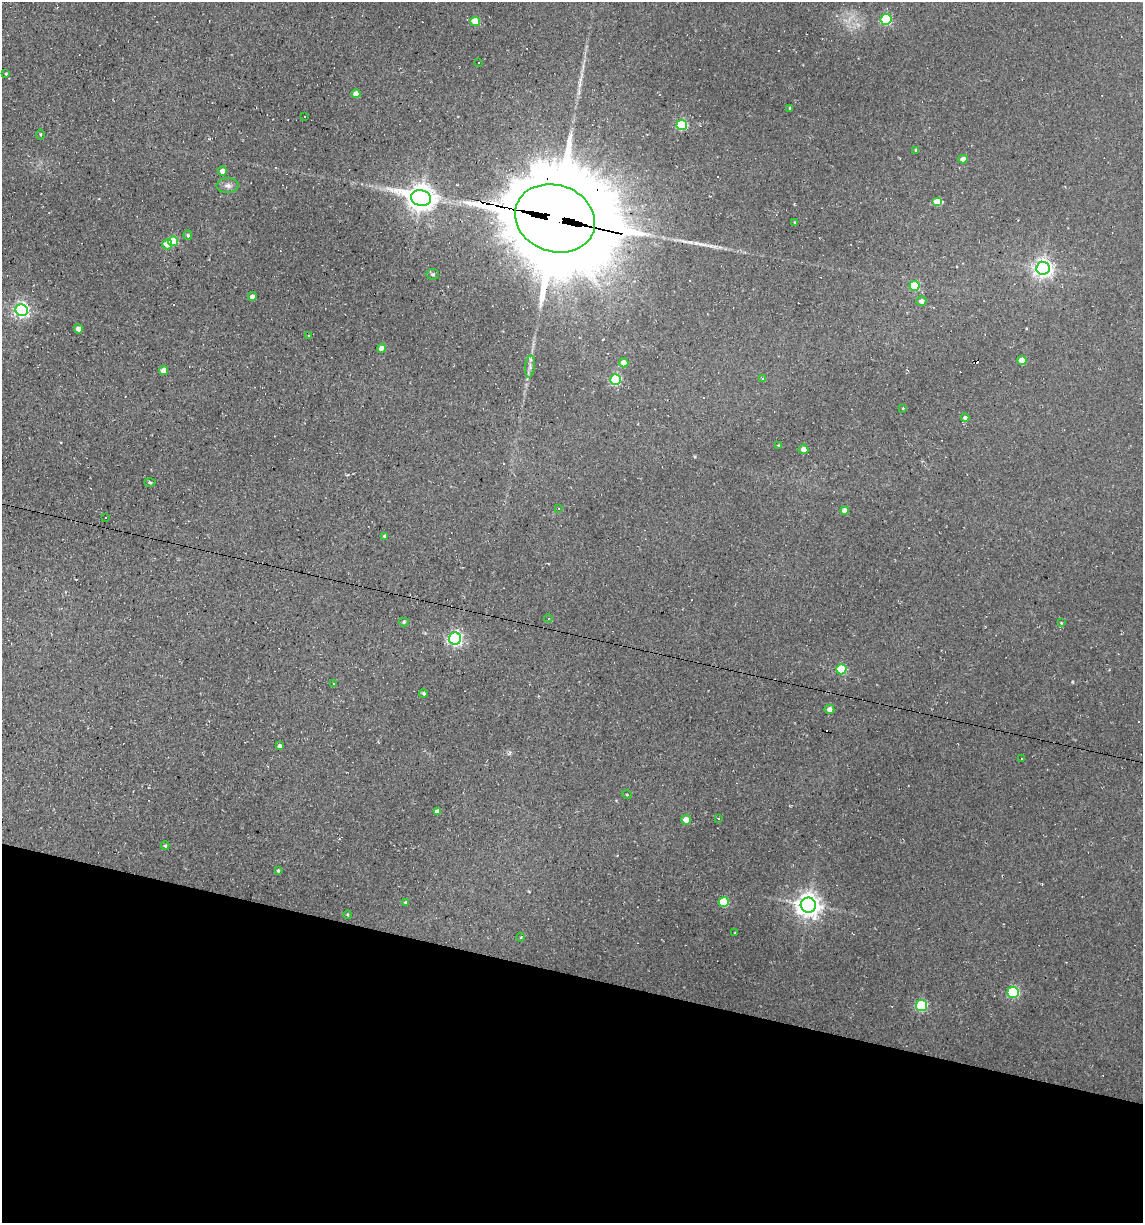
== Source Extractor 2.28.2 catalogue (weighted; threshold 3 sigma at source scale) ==
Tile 15 of 4 x 4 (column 3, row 4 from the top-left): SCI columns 2511-3651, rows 1-1221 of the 4904 x 4884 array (HDU 1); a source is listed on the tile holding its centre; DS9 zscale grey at full resolution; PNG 1145 x 1225 px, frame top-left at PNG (2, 2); each listed source drawn as its Kron ellipse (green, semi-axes under 4 px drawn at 4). Shown black and unused: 20% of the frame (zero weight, under 2 of 3 exposures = <1% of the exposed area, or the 3 px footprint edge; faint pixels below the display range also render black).
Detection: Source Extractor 2.28.2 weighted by HDU 2 'WHT'; one run over the whole footprint, this tile lists its part. Background 0.184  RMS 0.013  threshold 0.0603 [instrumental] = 3 sigma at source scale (4.5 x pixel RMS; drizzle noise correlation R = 1.50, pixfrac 1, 0.05/0.05 arcsec/px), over >= 5 px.
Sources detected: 86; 16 cosmic-ray / hot-pixel residue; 2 long thin detections or spike segments (spike, bleed or trail) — neither listed nor drawn; the other 68 listed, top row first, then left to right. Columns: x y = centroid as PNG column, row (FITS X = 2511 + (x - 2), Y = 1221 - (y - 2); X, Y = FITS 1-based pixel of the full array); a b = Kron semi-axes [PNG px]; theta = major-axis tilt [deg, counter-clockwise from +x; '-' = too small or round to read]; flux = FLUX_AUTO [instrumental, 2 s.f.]
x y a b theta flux
886 19 5 5 - 110
475 21 5 5 - 38
479 62 2 2 - 1.2
6 74 3 3 - 1.3
356 94 4 4 - 14
790 108 3 3 - 1.4
305 117 3 2 - 1.4
682 125 5 5 - 110
41 134 5 2 - 1.4
916 150 4 3 - 1.8
963 159 4 4 - 9.9
222 171 4 4 - 7.9
228 186 11 7 -1 6.1
421 198 10 8 -14 1600
937 202 5 4 - 30
555 218 41 33 -20 31000
794 222 4 3 - 1
188 235 5 4 - 2.1
173 241 5 5 - 50
167 244 5 5 - 17
1043 268 6 6 - 580
433 274 6 5 - 2.6
914 286 5 5 - 68
252 297 4 4 - 5.6
921 301 5 5 - 7.3
22 310 6 6 - 330
78 329 4 4 - 9.3
309 335 3 2 - 1.2
382 348 4 4 - 16
1022 361 4 4 - 24
624 363 4 4 - 11
530 367 11 5 83 4.7
163 371 4 4 - 13
615 379 5 5 - 140
762 379 3 3 - 2
903 408 3 3 - 1
965 418 4 4 - 3.2
778 445 3 3 - 1.1
803 449 5 4 - 9.3
150 482 5 3 - 1.4
558 508 4 3 - 1.4
845 511 4 4 - 10
106 517 3 2 - 1.4
385 536 3 3 - 2.3
548 618 4 4 - 1.5
404 622 5 4 - 2
1061 623 3 3 - 1
455 639 6 6 - 360
841 669 5 5 - 60
333 683 3 2 - 2.7
423 693 4 4 - 2.6
829 709 5 4 - 7.5
279 746 4 3 - 3
1022 759 3 3 - 5.8
627 795 5 3 - 1.2
437 811 4 4 - 5.1
718 818 3 3 - 1.4
686 820 5 5 - 13
165 846 4 4 - 2.2
278 871 4 3 - 1.6
406 902 4 4 - 2.2
724 902 5 5 - 67
808 905 7 7 - 1200
348 915 4 3 - 1.1
735 933 4 2 - 0.84
521 937 4 3 - 0.96
1013 992 5 5 - 140
921 1005 5 5 - 110
Overlapping masked pixels (flux is a lower limit): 1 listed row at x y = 555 218